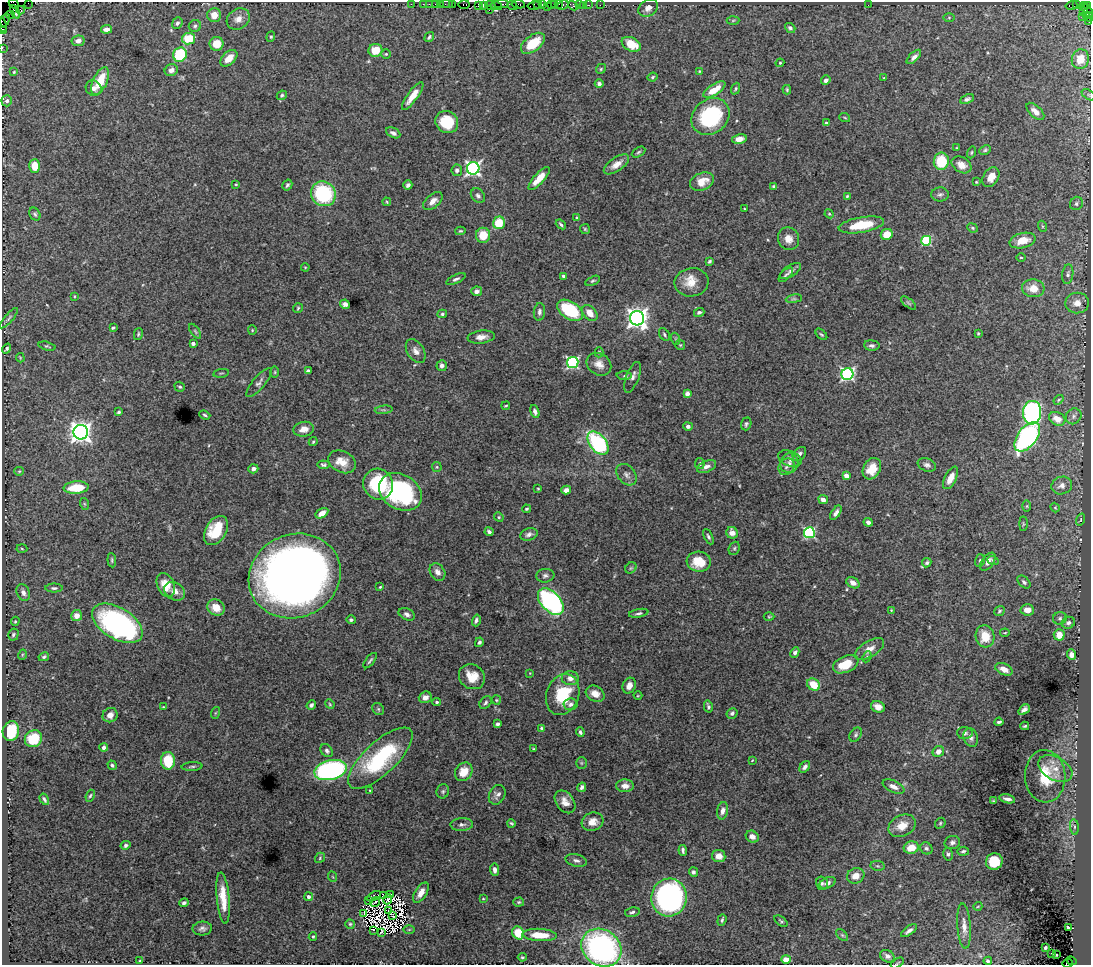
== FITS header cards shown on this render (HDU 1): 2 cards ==
NAXIS1  =                 1089
NAXIS2  =                  963

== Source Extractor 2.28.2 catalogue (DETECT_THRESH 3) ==
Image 1089 x 963 px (HDU 1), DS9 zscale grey, 1 PNG px = 1 image px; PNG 1093 x 967 px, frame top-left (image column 1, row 963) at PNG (2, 2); each listed source drawn as its Kron ellipse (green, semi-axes under 4 px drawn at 4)
Background 3.33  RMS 0.044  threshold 0.131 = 3 sigma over >= 5 px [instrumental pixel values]
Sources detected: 438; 14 with non-positive FLUX_AUTO (blend fragments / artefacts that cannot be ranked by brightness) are neither listed nor drawn; the other 424 listed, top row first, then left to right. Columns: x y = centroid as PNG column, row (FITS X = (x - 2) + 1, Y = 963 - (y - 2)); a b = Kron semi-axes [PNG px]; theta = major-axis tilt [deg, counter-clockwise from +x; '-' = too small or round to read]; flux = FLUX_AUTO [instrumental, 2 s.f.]
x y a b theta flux
28 3 2 2 - 170
14 4 5 3 - 83
411 4 2 2 - 51
423 4 2 2 - 92
429 4 2 2 - 74
436 4 3 3 - 360
447 4 6 2 -1 140
452 4 2 2 - 71
464 4 5 3 - 110
501 4 7 2 1 530
518 4 7 3 -9 400
537 4 3 2 - 140
543 4 3 3 - 280
551 4 2 2 - 170
554 4 3 2 - 150
559 4 3 2 - 160
441 5 3 3 - 260
478 5 4 2 - 250
483 5 4 2 - 250
563 5 6 3 26 350
579 5 2 2 - 66
583 5 3 2 - 37
588 5 3 2 - 130
600 5 2 2 - 27
868 5 2 2 - 1.7
1071 5 6 3 15 610
1076 5 3 2 - 30
490 6 5 4 - 470
496 6 6 4 -14 1200
512 6 5 3 - 570
534 6 6 3 10 530
547 6 2 2 - 320
573 6 5 3 - 250
1083 6 4 3 - 270
1087 6 3 3 - 150
648 8 10 8 32 16
21 10 4 3 - 75
489 10 2 2 - 56
1088 11 7 4 -57 320
15 12 7 2 -62 140
1083 12 3 2 - 39
10 15 4 2 - 53
214 15 7 7 - 32
1082 16 2 2 - 45
1086 16 3 3 - 120
1089 17 4 2 - 210
949 18 6 4 1 3.8
238 19 12 10 36 27
5 20 7 4 71 250
733 20 6 4 3 3.9
1089 22 2 2 - 16
177 23 6 5 - 8.6
2 25 7 2 -80 260
195 26 6 6 - 6.6
790 28 5 4 - 8
106 29 5 4 - 13
3 31 3 3 - 3.8
271 37 5 4 - 3.8
429 37 5 4 - 5.6
189 39 6 5 - 73
78 41 6 5 - 15
533 43 14 7 37 82
216 44 7 7 - 43
631 44 10 6 -28 64
2 48 2 2 - 82
375 50 7 6 - 53
386 54 5 5 - 3.7
180 55 7 6 - 180
914 57 9 4 45 11
229 58 10 6 44 33
1080 59 10 8 75 74
780 63 4 3 - 3.4
601 69 5 4 - 3.7
171 70 7 6 - 16
699 71 4 3 - 2.3
14 72 4 3 - 2.5
653 77 5 3 - 3.9
884 78 3 2 - 2
826 80 5 4 - 8.1
100 81 15 7 65 74
599 83 4 4 - 6.9
94 88 8 7 - 15
736 89 6 4 69 4.1
714 90 12 5 32 51
787 90 4 3 - 3.7
282 95 5 4 - 4.7
1089 95 8 4 -33 5.8
413 96 17 5 54 35
967 99 7 4 23 7
7 101 5 5 - 10
1035 111 11 5 -43 20
710 116 20 17 40 260
845 118 5 3 - 3.1
447 122 12 10 -35 100
826 123 3 3 - 4.8
393 133 8 5 -26 10
739 139 7 5 10 24
957 148 4 3 - 2.9
985 150 6 4 27 5.4
638 152 7 4 28 5.3
971 152 6 3 71 3.4
941 161 8 7 - 110
616 164 14 6 35 25
961 165 10 7 -30 27
35 166 7 5 89 47
473 168 6 6 - 780
457 170 5 5 - 8.6
991 177 11 7 57 31
539 178 15 5 48 39
702 182 12 8 23 44
976 182 4 3 - 2.8
236 184 3 3 - 2.8
287 185 6 4 59 6
408 185 5 4 - 7.6
774 186 4 3 - 5.4
323 194 13 12 - 230
940 194 8 7 - 8.4
478 196 8 6 -45 8.3
847 196 4 3 - 3.4
433 201 11 6 41 20
387 202 4 4 - 2.8
1076 203 7 6 - 7.1
745 209 3 2 - 2.2
35 214 7 5 -58 5.1
829 214 5 4 - 3.1
577 218 4 3 - 5.8
499 223 6 6 - 65
561 224 5 3 - 5.3
861 225 23 7 10 100
1042 226 5 3 - 2.8
972 228 5 4 - 4.3
585 229 5 5 - 3.9
460 231 5 4 - 3.8
887 234 6 5 - 43
483 235 7 7 - 52
788 239 11 10 - 25
1023 240 13 7 14 39
926 241 5 5 - 210
1021 257 4 3 - 2.4
709 261 4 3 - 4.6
305 267 4 3 - 2.4
790 271 12 5 32 10
1068 274 10 5 82 7.5
786 275 9 4 45 5.8
563 276 3 3 - 5.2
456 279 10 4 24 8.1
593 281 8 3 23 4.5
691 282 17 14 9 44
1033 288 11 9 -5 40
477 291 5 5 - 11
74 296 3 2 - 2.3
794 299 8 4 8 5.2
908 303 9 3 -40 4.4
1077 303 12 10 7 25
345 304 5 4 - 11
298 308 5 5 - 4
570 310 14 8 -33 200
539 312 9 5 84 9.6
699 312 5 4 - 6.9
590 313 9 6 -49 27
442 314 5 4 - 5.2
9 318 13 3 50 6.3
637 318 7 7 - 1900
113 328 4 3 - 4.1
252 330 5 4 - 3.1
195 331 8 4 -55 5.3
978 333 3 2 - 2.9
138 334 6 3 77 4.2
821 334 7 3 -44 4.1
664 335 7 5 -55 5.7
481 337 13 6 7 20
676 339 6 4 -71 3.7
193 344 4 3 - 11
680 345 5 5 - 3.4
872 345 8 5 -5 8.5
47 346 8 3 -15 4
7 349 5 4 - 6.6
416 351 13 8 -58 18
599 352 5 4 - 3.5
20 358 5 4 - 2.8
573 363 5 5 - 450
599 364 13 10 -34 24
442 366 5 5 - 11
308 371 4 4 - 8.6
275 372 6 4 90 3.2
221 373 8 2 10 3.1
847 374 6 6 - 580
624 376 7 4 0 4.9
632 377 16 6 69 13
259 382 18 6 50 12
180 387 5 4 - 4.8
687 394 4 4 - 11
1058 400 5 3 - 3.3
506 406 4 2 - 3.1
384 410 9 3 5 5.4
119 412 4 3 - 5.3
535 412 7 4 -70 11
1032 413 12 9 85 640
205 415 6 4 -21 4.5
1074 416 8 7 - 11
1057 419 8 6 -29 33
746 424 6 5 - 6.1
688 426 5 4 - 8.7
304 429 10 7 11 25
81 432 7 7 - 1800
1027 437 17 9 53 610
313 442 4 3 - 3.7
598 443 13 8 -50 340
799 454 8 5 50 9.5
790 458 12 7 -22 14
342 462 14 10 -27 38
700 463 6 5 - 4.6
789 463 10 9 - 17
323 465 6 4 -6 5.5
927 465 9 6 -21 9.8
437 467 5 4 - 3.4
706 467 10 5 24 14
786 467 9 7 52 12
253 469 5 4 - 11
872 469 11 8 60 53
19 471 5 4 - 3.1
627 475 12 8 -50 14
846 476 4 4 - 31
951 478 12 5 62 34
378 484 15 15 - 180
1062 485 10 8 17 18
76 488 12 6 4 94
538 488 3 2 - 2.6
566 490 5 4 - 17
400 492 23 17 -31 390
823 499 5 4 - 14
85 504 6 4 -70 4
1027 506 5 3 - 3
1055 507 5 4 - 3
526 509 4 3 - 4.1
322 513 7 4 31 23
836 513 8 4 55 11
499 517 5 4 - 3.4
1081 519 6 3 71 3.2
868 522 4 4 - 8.2
1023 524 7 3 90 3
216 531 16 10 60 100
489 532 4 3 - 7.4
732 533 6 5 - 20
809 533 5 5 - 340
529 534 9 6 18 12
708 537 8 4 -63 6.6
734 548 7 5 68 5.5
22 549 5 3 - 3.5
112 560 7 4 -85 4.4
980 560 6 5 - 5.3
993 560 5 4 - 4.5
699 562 12 10 -6 65
988 562 10 5 54 15
927 563 5 4 - 6.1
631 568 6 5 - 4.1
437 572 9 7 -55 17
295 576 47 41 23 2900
545 576 9 6 6 8.9
1024 582 8 5 -42 7.4
853 583 7 5 -31 17
166 585 12 8 -65 38
380 587 4 3 - 3.2
54 588 9 4 0 6.1
175 591 11 8 -33 21
23 593 9 6 -66 13
551 602 16 9 -46 560
216 608 9 7 -36 29
891 610 2 2 - 2
1027 610 7 5 -3 23
999 611 5 4 - 4.7
639 613 10 4 10 6.5
407 614 8 5 -26 10
77 616 5 5 - 24
769 617 5 3 - 2.9
1060 618 7 6 - 6.4
351 620 5 4 - 6.2
476 620 6 4 74 7.6
15 621 4 4 - 3.7
117 623 28 15 -31 680
1068 623 6 6 - 8.7
1005 633 4 3 - 2.8
13 635 6 5 - 5.8
1059 635 5 5 - 40
985 636 11 9 -76 58
479 642 5 4 - 6.3
869 649 16 8 32 27
795 653 5 4 - 9.5
22 655 5 3 - 2.7
1071 655 5 4 - 18
44 657 5 4 - 4.9
867 657 6 4 66 3.8
370 661 9 3 52 5.8
846 664 13 8 24 67
1004 669 9 5 -25 27
530 673 3 3 - 2.2
472 677 14 12 -36 51
570 678 8 7 - 18
814 685 7 5 -32 62
629 686 8 6 64 20
595 694 10 7 -28 24
563 695 21 16 70 120
638 696 4 3 - 2.3
425 697 6 5 - 17
496 700 5 4 - 3.5
437 702 4 3 - 5.6
486 703 7 5 48 6.3
330 704 5 4 - 3.3
570 704 7 6 - 8.9
311 705 5 4 - 7.7
708 706 6 4 -76 5.9
163 707 3 3 - 2.4
878 707 7 5 -23 22
378 709 6 5 - 5.8
1024 710 6 4 39 11
215 713 6 4 70 3.3
732 713 6 5 - 7.5
110 715 8 7 - 18
999 722 4 3 - 5.8
498 724 4 3 - 6.4
1025 726 4 2 - 4
541 728 4 3 - 3.7
11 731 10 8 77 110
580 732 5 3 - 5.7
965 733 8 6 -5 7.9
856 735 8 5 53 6.6
971 738 9 7 -73 11
33 739 9 8 - 94
104 748 4 4 - 14
533 749 3 2 - 2.8
327 751 7 5 -49 8.6
938 752 6 5 - 21
380 758 41 16 43 280
752 760 3 3 - 2.2
168 761 9 7 -90 96
581 763 6 5 - 4.3
112 765 5 4 - 5.5
192 766 10 3 5 5.2
805 767 6 4 51 9.1
1055 769 18 11 -29 44
330 770 16 9 14 570
464 772 10 8 54 42
1045 776 26 20 -86 120
625 786 9 6 -3 21
582 787 5 4 - 9
893 787 12 5 -25 18
370 791 3 2 - 2.5
443 791 7 6 - 6.4
497 795 10 7 62 12
90 796 6 4 69 4.5
44 799 6 3 -57 6
1007 799 8 4 -13 12
993 801 4 2 - 3.1
565 802 12 8 -53 26
723 811 9 5 79 14
592 822 11 9 17 27
511 823 4 3 - 4.1
940 823 6 4 48 4.2
462 825 11 6 2 11
902 826 14 10 26 39
1074 827 8 4 -82 6
752 837 7 5 -31 21
952 842 8 6 14 10
126 845 5 4 - 6.9
911 848 7 6 - 44
926 848 6 5 - 6.7
683 850 5 3 - 7.3
963 851 6 4 9 6
948 854 6 5 - 5.6
719 856 6 6 - 25
320 858 5 4 - 4.1
576 860 11 6 -14 11
994 861 8 8 - 89
878 866 7 5 -10 4.7
495 870 6 4 -85 13
693 872 5 4 - 7
856 876 9 7 28 25
333 877 5 3 - 2.2
822 883 7 6 - 7.7
828 883 8 5 23 11
421 893 11 6 57 23
390 894 3 2 - 2.6
374 896 8 2 26 4.4
383 896 3 2 - 3.4
308 897 4 4 - 9.2
669 897 19 18 - 860
223 898 26 6 -85 52
387 899 5 2 - 5.9
483 899 3 2 - 2.2
369 901 3 2 - 5.7
375 902 5 2 - 5
519 902 5 4 - 4
184 903 5 4 - 6.6
978 906 4 3 - 2.4
388 910 4 2 - 5.7
632 912 7 4 12 6.6
363 913 3 2 - 4.5
392 916 3 2 - 0.07
722 920 6 3 70 5.2
781 921 7 4 -36 4.9
350 924 5 5 - 4.3
964 926 23 6 -86 25
1068 927 3 3 - 5.3
202 928 9 7 4 11
409 929 6 4 1 3.8
373 930 2 2 - 0.4
909 931 9 4 36 9.8
381 932 4 2 - 6
518 933 7 5 -64 65
540 935 17 6 -3 54
842 935 7 4 -45 5.3
313 937 4 3 - 3.5
601 948 21 17 -34 690
1045 948 3 3 - 5.5
1051 954 3 2 - 14
1057 955 3 3 - 9.7
887 956 7 6 - 12
522 957 4 3 - 3.1
786 959 5 4 - 28
140 961 4 3 - 2.9
988 961 4 3 - 6.5
1071 961 5 3 - 250
897 963 7 3 34 3.1
1067 963 5 2 - 660
At the frame edge (FLAGS 8, measured only in part): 11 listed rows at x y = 28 3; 14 4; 1089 17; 1089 22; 2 25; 3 31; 2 48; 1089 95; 601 948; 897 963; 1067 963
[14 non-positive-flux detections neither listed nor drawn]